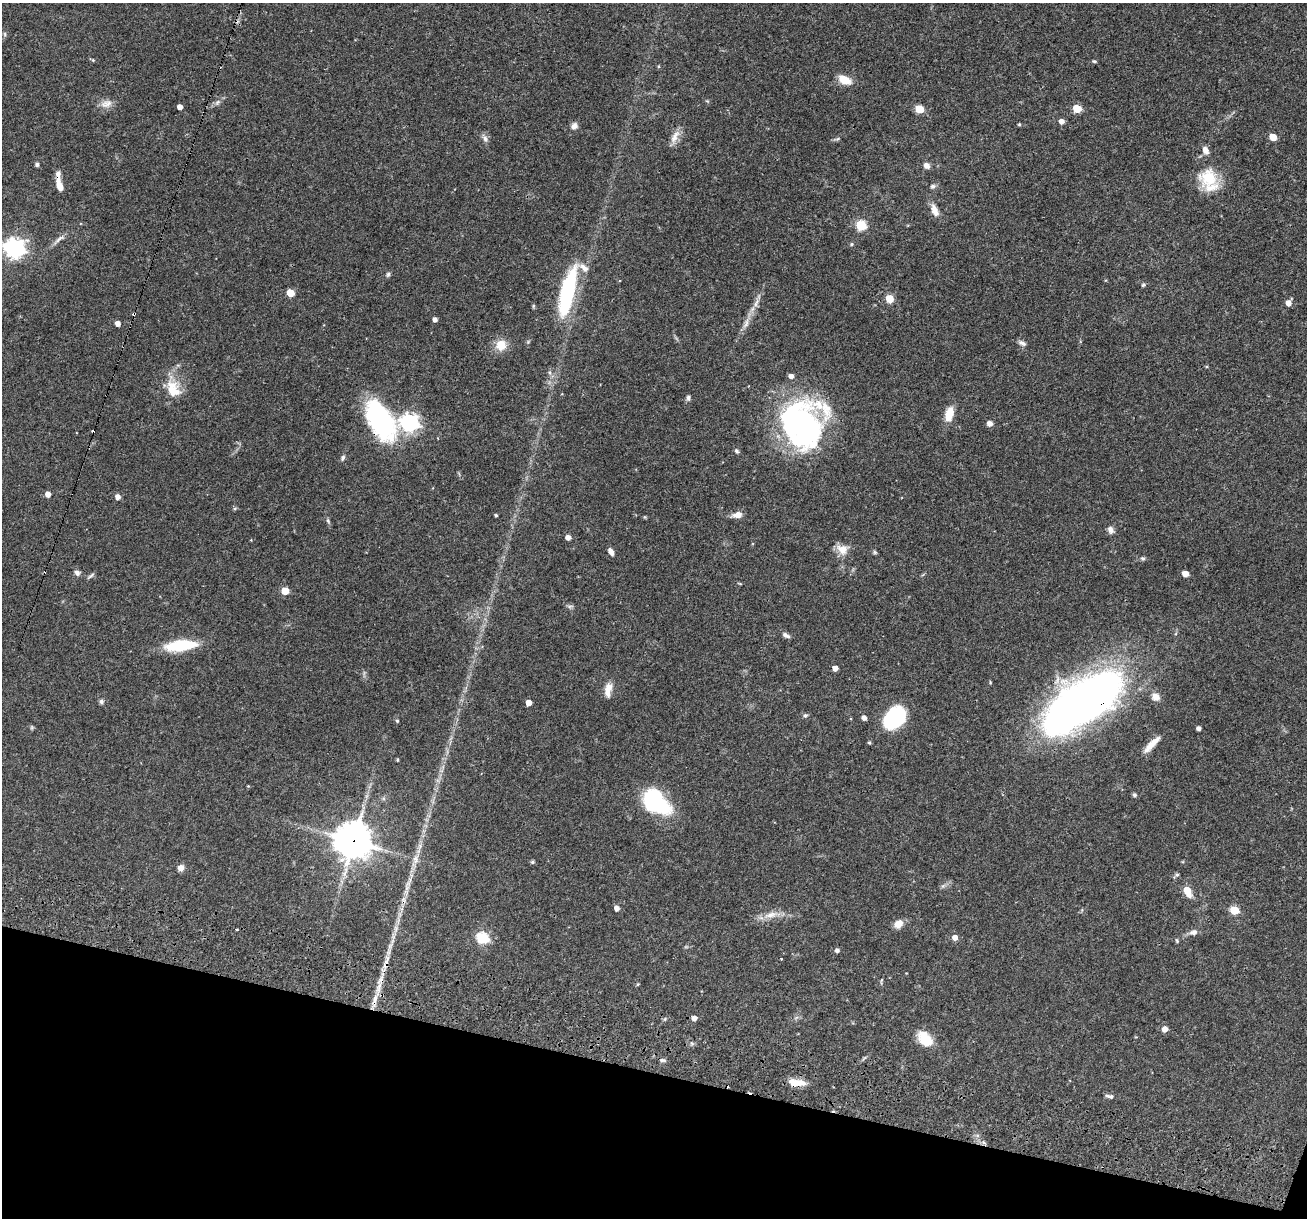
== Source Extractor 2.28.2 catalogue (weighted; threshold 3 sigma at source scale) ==
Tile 15 of 4 x 4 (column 3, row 4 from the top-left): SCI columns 2612-3916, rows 252-1467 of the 5240 x 5301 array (HDU 1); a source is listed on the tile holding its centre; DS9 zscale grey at full resolution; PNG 1309 x 1220 px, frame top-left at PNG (2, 3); no overlay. Shown black and unused: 12% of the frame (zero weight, under 3 of 4 exposures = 3% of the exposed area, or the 3 px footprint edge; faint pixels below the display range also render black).
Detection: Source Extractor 2.28.2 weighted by HDU 2 'WHT'; one run over the whole footprint, this tile lists its part. Background 0.0564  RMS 0.0032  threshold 0.0146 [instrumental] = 3 sigma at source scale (4.5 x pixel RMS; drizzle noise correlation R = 1.50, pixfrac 1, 0.05/0.05 arcsec/px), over >= 5 px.
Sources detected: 127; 1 too faint to see at this stretch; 3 cosmic-ray / hot-pixel residue — not listed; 2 inside a brighter listed object's ellipse — not listed separately; the other 121 listed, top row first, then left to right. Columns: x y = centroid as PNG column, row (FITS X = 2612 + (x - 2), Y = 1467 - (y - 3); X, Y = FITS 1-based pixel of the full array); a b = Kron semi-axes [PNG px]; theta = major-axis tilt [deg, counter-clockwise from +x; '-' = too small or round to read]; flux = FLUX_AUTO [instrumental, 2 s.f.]
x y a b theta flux
5 34 6 4 -89 0.48
93 60 5 4 - 0.34
1094 61 5 4 - 0.4
844 80 14 8 -26 5.1
217 102 8 6 46 1
106 104 17 10 15 2.7
180 107 4 4 - 2.1
1077 108 5 5 - 9.6
919 109 5 5 - 11
1061 121 5 5 - 1.9
1019 124 4 3 - 0.4
574 126 9 7 43 1.5
675 137 23 8 66 2.8
1273 137 5 5 - 6.3
485 138 13 6 -68 1.2
837 139 9 4 19 0.64
1205 150 9 6 -68 2.1
37 165 5 5 - 0.76
926 165 7 6 - 1.7
1209 178 27 25 -7 12
59 183 24 7 -80 4.1
933 186 7 6 - 0.84
935 210 17 8 -66 2.8
861 225 5 5 - 25
59 239 20 5 39 1.8
851 244 6 4 23 0.46
14 248 8 7 - 170
388 274 6 5 - 0.66
1143 285 6 5 - 0.54
568 291 58 15 77 30
290 293 5 5 - 7.6
889 298 5 5 - 8.8
756 302 17 5 67 2.1
1288 303 7 5 54 2.3
134 314 4 3 - 4.9
435 320 4 4 - 1.3
118 323 4 4 - 1.9
746 323 15 7 68 2.2
1022 343 10 6 -24 1.1
501 345 13 12 - 4.9
791 376 5 5 - 1.5
173 389 25 18 -60 8
688 398 7 5 74 0.86
949 414 17 10 75 4.9
380 420 49 26 -58 43
409 423 7 7 - 130
801 423 42 39 -70 100
990 423 6 6 - 1.6
737 451 7 4 -52 0.63
343 458 8 5 68 0.76
48 494 5 4 - 2.2
118 497 5 5 - 1.9
496 515 3 3 - 0.46
738 515 10 6 10 2.9
645 517 5 4 - 0.31
328 521 8 4 -63 0.62
1110 530 10 7 -66 1.4
568 537 5 4 - 2
842 549 15 12 -21 3.6
611 551 8 5 -59 1.6
875 552 7 5 -23 0.47
1143 558 6 5 - 0.59
77 573 8 7 - 1.1
1185 574 5 4 - 3.3
90 576 12 4 38 0.69
740 584 5 3 - 0.32
285 591 5 5 - 7.3
570 606 8 4 1 0.65
786 635 10 5 -29 1.1
180 646 28 9 6 18
835 668 5 4 - 2.4
990 682 5 3 - 0.28
608 690 16 8 79 3.2
1156 697 9 8 - 2.7
101 701 6 6 - 0.72
1085 701 79 34 35 250
528 702 4 4 - 2.9
805 715 7 6 - 0.7
864 718 5 4 - 1.6
894 718 20 14 47 36
397 721 4 4 - 0.49
1198 728 4 4 - 1.2
869 743 4 4 - 0.46
1151 744 25 6 45 3.8
397 760 3 3 - 0.38
248 786 3 3 - 0.26
1134 795 5 5 - 0.65
655 802 22 14 -39 50
354 841 13 12 - 630
416 859 16 9 77 2.8
532 862 5 4 - 0.53
181 868 7 6 - 1.9
1176 875 11 4 43 0.66
408 884 11 6 52 1.3
943 886 7 5 43 0.68
1187 891 12 7 -62 4.6
404 900 11 7 -78 1.5
617 908 4 4 - 1.8
1234 910 5 5 - 13
771 915 24 8 14 3.7
898 924 11 8 38 2.8
237 929 3 3 - 0.51
396 929 11 6 80 1.5
1193 932 10 6 10 1.7
955 937 5 5 - 2.2
483 938 6 6 - 34
1177 941 7 4 -72 0.45
390 947 16 6 67 2.1
837 950 4 4 - 1
781 959 3 2 - 0.4
386 963 18 6 66 2.6
881 981 10 3 80 0.4
638 984 4 4 - 0.38
374 1001 27 6 76 4.8
694 1018 5 4 - 1.9
665 1019 6 4 88 0.43
1165 1029 5 5 - 2.5
925 1039 18 12 -46 7.9
662 1060 8 5 -14 0.71
797 1082 20 9 -3 4.1
1110 1096 10 5 -11 1.1
Overlapping masked pixels (flux is a lower limit): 10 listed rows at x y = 59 183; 568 291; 134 314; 380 420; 1085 701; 354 841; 404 900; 386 963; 374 1001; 797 1082
Isophote crosses this tile's border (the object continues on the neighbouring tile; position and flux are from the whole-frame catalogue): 1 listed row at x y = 14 248